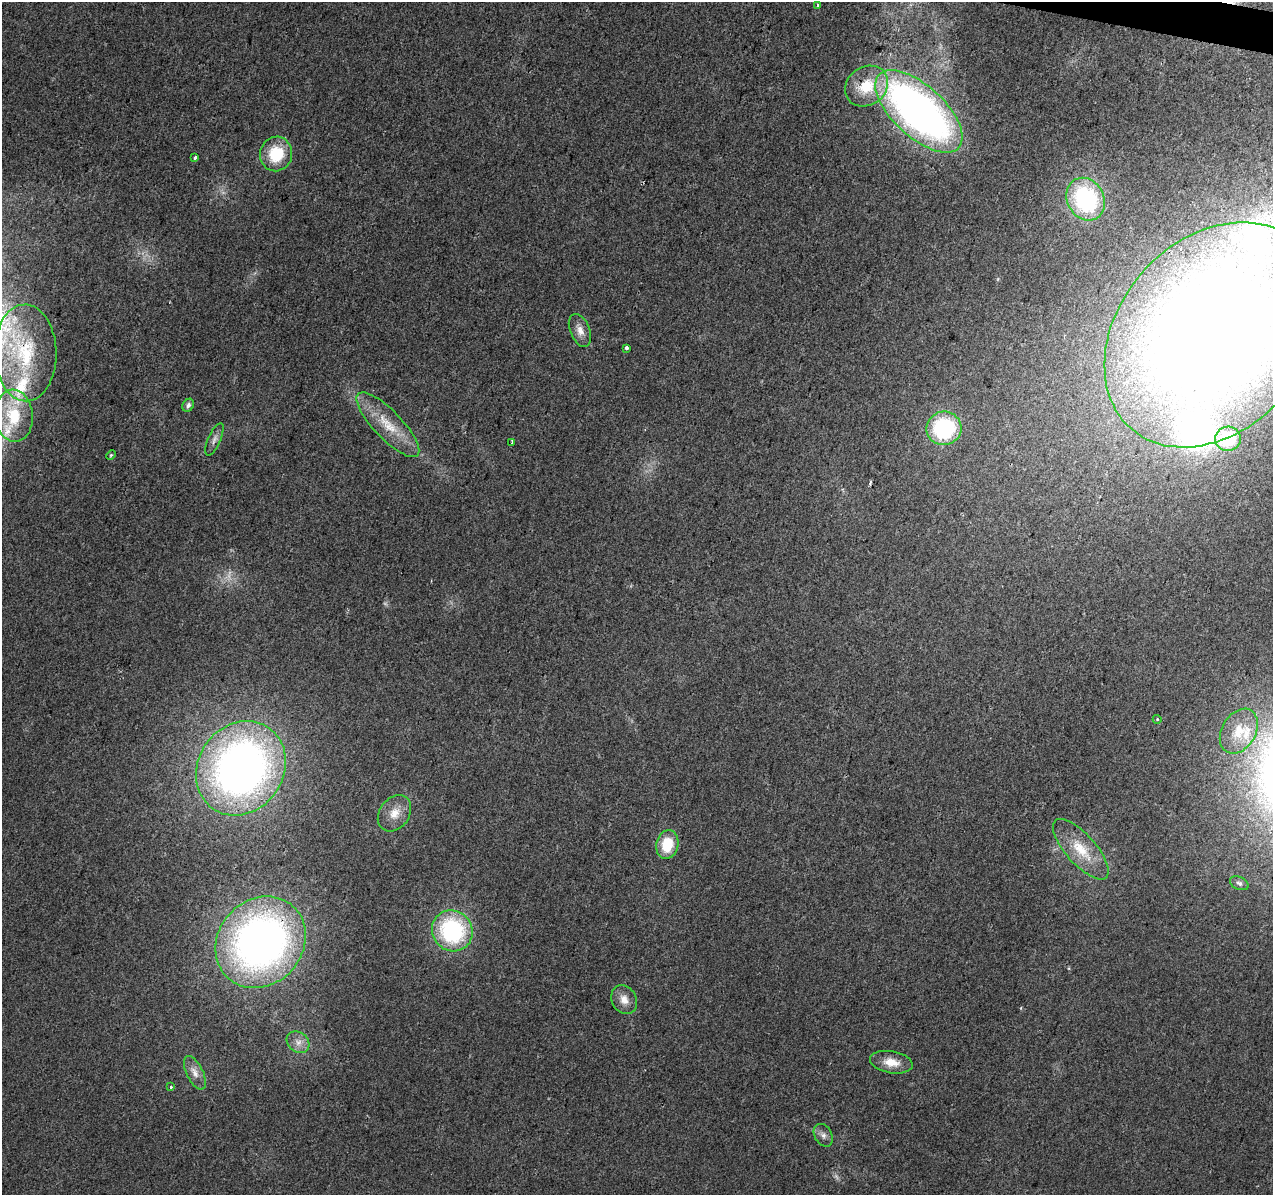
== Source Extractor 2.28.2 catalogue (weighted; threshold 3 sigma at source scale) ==
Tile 10 of 4 x 4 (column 2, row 3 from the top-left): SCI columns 1278-2548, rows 1477-2669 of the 5090 x 5277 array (HDU 1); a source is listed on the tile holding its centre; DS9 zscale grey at full resolution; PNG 1275 x 1197 px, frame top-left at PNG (2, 2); each listed source drawn as its Kron ellipse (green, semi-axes under 4 px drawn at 4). Shown black and unused: <1% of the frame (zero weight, under 2 of 3 exposures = <1% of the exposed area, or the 3 px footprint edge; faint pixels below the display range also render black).
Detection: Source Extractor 2.28.2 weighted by HDU 2 'WHT'; one run over the whole footprint, this tile lists its part. Background 0.0226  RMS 0.006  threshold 0.0272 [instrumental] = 3 sigma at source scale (4.5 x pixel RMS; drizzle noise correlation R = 1.50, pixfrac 1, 0.0396/0.0396 arcsec/px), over >= 5 px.
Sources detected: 42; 2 too faint to see at this stretch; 1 cosmic-ray / hot-pixel residue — neither listed nor drawn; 6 inside a brighter listed object's ellipse — not listed separately; the other 33 listed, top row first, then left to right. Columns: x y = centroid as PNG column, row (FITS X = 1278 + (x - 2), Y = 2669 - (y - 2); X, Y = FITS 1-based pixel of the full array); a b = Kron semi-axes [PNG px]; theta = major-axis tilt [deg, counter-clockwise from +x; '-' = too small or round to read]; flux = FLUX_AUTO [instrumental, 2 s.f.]
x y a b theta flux
818 5 3 3 - 0.9
867 86 23 19 36 20
919 111 54 25 -43 360
276 154 17 16 - 24
195 158 3 3 - 1.6
1086 199 22 18 -61 81
580 330 17 9 -68 5.7
1213 335 124 94 49 1300
627 348 4 3 - 2.5
25 353 48 31 -89 57
188 405 7 5 57 2.3
14 416 26 19 -86 24
388 425 43 14 -46 20
944 428 17 16 - 61
214 439 17 6 67 3.4
1228 439 13 12 - 27
512 442 4 2 - 0.99
111 455 5 3 - 0.73
1157 719 4 4 - 0.76
1239 731 24 17 59 15
241 768 49 43 55 360
394 813 20 14 53 9.7
667 845 14 11 79 18
1081 849 38 15 -48 19
1239 883 10 6 -24 1.8
452 931 21 20 - 72
261 942 48 42 48 340
624 1000 15 12 -61 6.4
298 1042 12 9 -38 5
891 1062 21 11 -10 9.5
195 1073 18 8 -64 5.1
171 1087 3 3 - 4
823 1135 12 8 -60 3.3
Overlapping masked pixels (flux is a lower limit): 4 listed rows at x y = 919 111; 1213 335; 25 353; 261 942
Isophote crosses this tile's border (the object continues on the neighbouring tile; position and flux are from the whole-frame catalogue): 2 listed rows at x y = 1213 335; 25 353